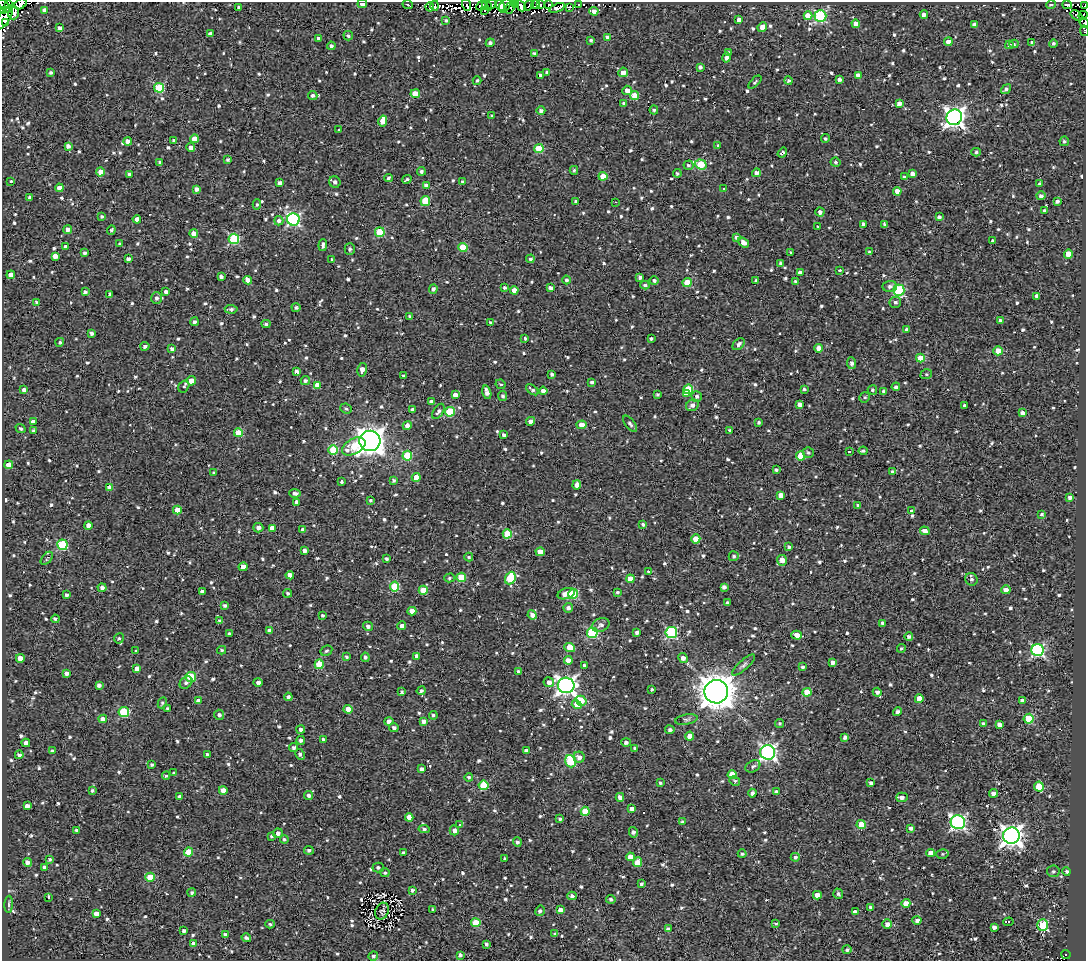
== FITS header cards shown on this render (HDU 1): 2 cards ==
NAXIS1  =                 1084
NAXIS2  =                  959

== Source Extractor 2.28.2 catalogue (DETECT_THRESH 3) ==
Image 1084 x 959 px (HDU 1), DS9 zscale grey, 1 PNG px = 1 image px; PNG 1088 x 963 px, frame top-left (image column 1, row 959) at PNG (2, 2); each listed source drawn as its Kron ellipse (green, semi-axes under 4 px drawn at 4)
Background 1.19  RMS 4.8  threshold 14.5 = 3 sigma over >= 5 px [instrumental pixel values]
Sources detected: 1021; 8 with non-positive FLUX_AUTO (blend fragments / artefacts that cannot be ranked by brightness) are neither listed nor drawn; of the other 1013, the 500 brightest by FLUX_AUTO listed and drawn (513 fainter detections omitted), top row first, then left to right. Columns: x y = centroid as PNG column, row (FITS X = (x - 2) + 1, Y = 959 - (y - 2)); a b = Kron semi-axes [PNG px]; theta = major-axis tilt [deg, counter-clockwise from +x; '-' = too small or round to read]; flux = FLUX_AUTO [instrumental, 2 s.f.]
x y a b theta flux
8 3 3 3 - 8300
21 4 7 4 34 9500
362 4 5 4 - 2300
408 4 5 2 - 690
492 4 4 2 - 910
515 4 3 3 - 1400
549 4 3 2 - 4400
578 4 3 3 - 570
466 5 6 2 -72 2100
500 5 6 4 -60 2800
529 5 5 2 - 800
536 5 4 2 - 570
541 5 4 2 - 1300
1051 5 5 4 - 640
1067 5 5 4 - 1000
1085 5 3 2 - 1100
4 6 8 3 -46 6300
435 6 5 2 - 800
481 6 5 4 - 1000
487 6 5 2 - 1300
505 6 7 5 62 550
521 6 6 3 -60 4200
430 7 4 3 - 1800
510 7 6 4 62 1600
569 7 4 3 - 800
239 8 4 3 - 870
557 8 8 3 21 930
44 10 4 4 - 1700
484 10 3 2 - 650
3 11 4 2 - 3600
594 11 4 4 - 1800
14 13 6 5 - 3800
924 15 4 3 - 1300
1083 15 4 3 - 1100
808 16 4 4 - 5200
820 16 6 6 - 35000
1077 16 7 3 -37 720
4 17 13 5 58 12000
739 20 4 4 - 1600
446 21 3 3 - 1200
5 23 4 3 - 8800
1084 23 5 4 - 640
856 24 4 4 - 2800
974 25 4 4 - 1800
762 27 5 4 - 2600
60 28 4 4 - 1400
1084 31 5 2 - 640
210 34 4 4 - 1200
348 36 5 4 - 690
607 37 4 4 - 1900
318 38 4 3 - 670
591 40 3 3 - 600
948 42 4 4 - 2300
1032 42 3 3 - 750
490 43 4 4 - 1000
1014 44 4 4 - 570
1053 44 4 4 - 690
1009 45 4 4 - 870
331 46 4 4 - 970
534 53 4 4 - 830
728 53 4 3 - 580
726 57 5 4 - 1300
700 67 4 3 - 830
547 72 4 3 - 610
623 72 5 5 - 2100
51 73 4 3 - 690
541 75 3 2 - 690
858 75 4 4 - 2000
839 79 4 3 - 950
477 81 4 3 - 580
788 81 4 4 - 690
755 82 8 4 45 560
159 88 5 5 - 18000
1006 89 5 4 - 890
627 90 5 5 - 2500
415 94 4 4 - 4700
313 96 5 4 - 900
635 96 4 4 - 6000
624 103 4 3 - 690
899 103 4 4 - 1700
654 110 4 3 - 650
541 111 4 4 - 910
492 116 3 3 - 650
954 117 8 7 - 160000
383 121 5 4 - 3900
339 130 3 3 - 1500
194 139 4 4 - 2400
825 139 4 4 - 570
174 140 4 4 - 820
128 141 4 4 - 1700
1064 141 5 5 - 670
718 145 4 3 - 550
68 146 4 4 - 1200
191 147 4 3 - 1600
539 148 4 4 - 12000
976 152 4 3 - 660
782 153 5 3 - 730
228 160 3 3 - 610
160 162 3 3 - 550
835 162 5 4 - 670
701 164 6 5 - 14000
688 165 5 4 - 660
574 170 4 4 - 550
421 171 4 4 - 820
100 172 4 4 - 3800
677 173 4 4 - 590
756 173 4 4 - 1500
129 174 3 3 - 720
912 174 4 4 - 1600
603 176 4 4 - 4500
904 177 4 4 - 620
388 178 4 3 - 580
407 179 5 3 - 620
11 181 3 3 - 880
335 182 6 5 - 1100
463 182 4 4 - 720
280 183 4 3 - 990
1040 184 3 3 - 690
426 185 4 3 - 1400
59 188 4 4 - 1900
197 189 4 3 - 1100
724 189 3 3 - 670
897 191 4 4 - 2900
1041 196 4 4 - 1100
30 198 3 3 - 710
425 201 5 4 - 9600
1057 201 4 3 - 1100
576 202 4 3 - 970
615 202 3 2 - 1300
257 204 5 4 - 550
1044 210 4 3 - 660
820 212 4 4 - 1300
102 216 4 4 - 600
939 217 4 4 - 970
137 219 4 4 - 2300
293 219 6 6 - 53000
279 221 5 4 - 1100
864 224 4 3 - 1400
884 224 4 3 - 680
818 227 4 3 - 550
68 229 4 4 - 1400
111 230 5 3 - 620
380 232 5 4 - 14000
194 234 4 4 - 3400
736 237 4 3 - 1000
234 239 5 5 - 25000
993 241 4 3 - 1100
743 242 6 4 -37 1900
120 244 4 3 - 760
323 245 6 3 85 920
66 246 4 3 - 1300
463 248 4 4 - 11000
350 249 5 5 - 790
791 252 3 3 - 590
870 252 4 3 - 630
85 253 3 3 - 720
1068 254 4 4 - 4800
55 256 4 4 - 2100
128 259 4 4 - 1200
332 259 3 3 - 660
530 259 4 4 - 660
781 264 4 3 - 960
840 270 3 3 - 4600
800 273 4 3 - 1700
11 275 4 4 - 2600
221 277 4 3 - 930
640 277 4 3 - 940
247 280 4 4 - 2800
567 280 4 4 - 770
654 281 4 4 - 770
756 281 3 3 - 620
795 281 3 3 - 560
687 283 4 4 - 7700
645 285 5 4 - 770
890 286 7 5 4 1100
504 288 3 3 - 730
550 288 4 3 - 1300
433 289 4 4 - 860
514 290 4 4 - 3100
899 290 5 5 - 32000
85 292 4 4 - 880
166 292 4 4 - 1200
110 294 4 3 - 660
1037 296 4 4 - 1600
156 298 6 5 - 1100
37 302 4 3 - 1100
895 302 6 5 - 910
296 308 4 4 - 800
231 309 6 4 -4 800
410 317 4 3 - 900
1000 320 3 3 - 750
194 322 4 4 - 810
490 323 4 4 - 630
266 324 4 4 - 720
907 330 4 3 - 1200
91 333 3 3 - 830
525 338 3 3 - 560
651 339 3 3 - 540
60 342 4 4 - 590
739 344 7 5 45 1200
145 346 4 4 - 900
819 348 4 4 - 2200
172 349 3 3 - 1200
998 351 4 4 - 5600
920 358 4 4 - 6600
851 363 6 4 -84 1400
362 370 7 4 79 2400
296 371 4 3 - 1500
552 374 4 3 - 900
926 374 6 5 - 580
403 375 3 3 - 580
305 380 5 4 - 750
191 381 5 4 - 4500
592 382 4 3 - 850
501 384 5 4 - 570
317 385 4 4 - 2700
184 386 6 5 - 610
896 387 4 4 - 950
688 389 5 5 - 12000
804 389 3 3 - 680
24 390 4 4 - 1300
532 390 7 3 -38 820
872 390 4 4 - 710
543 391 4 4 - 1400
884 391 4 3 - 940
487 392 7 4 -76 1700
658 394 3 3 - 580
686 394 4 4 - 3100
455 395 4 4 - 2100
502 396 5 4 - 810
697 396 5 5 - 820
865 397 5 5 - 570
431 402 4 3 - 1000
799 404 4 4 - 1600
692 405 6 5 - 1500
964 405 3 3 - 540
346 408 6 5 - 660
412 409 3 3 - 620
438 411 8 5 56 1000
450 412 5 5 - 14000
1022 413 4 4 - 1700
531 421 4 4 - 1600
33 422 4 3 - 1500
758 422 3 3 - 590
630 424 9 4 -53 1000
582 425 5 4 - 3700
407 426 5 4 - 1500
20 428 5 4 - 550
730 430 4 3 - 750
33 431 4 3 - 630
238 433 4 4 - 7300
504 435 4 3 - 890
370 441 10 10 - 360000
354 446 12 7 29 9300
333 450 5 4 - 12000
863 451 4 3 - 700
849 452 3 3 - 1200
808 453 5 5 - 710
407 456 5 5 - 15000
801 456 4 4 - 8500
9 465 4 4 - 5100
776 470 4 3 - 690
893 472 4 3 - 830
214 473 3 3 - 570
416 477 4 4 - 3500
394 480 3 3 - 630
341 482 3 3 - 3700
577 485 5 4 - 1700
110 487 4 4 - 2300
295 493 5 3 - 1000
781 495 4 4 - 2600
1070 497 4 3 - 1300
371 500 3 3 - 560
296 502 4 3 - 960
858 505 4 3 - 690
177 510 4 4 - 5400
912 510 4 3 - 2200
1042 514 4 3 - 600
643 524 3 3 - 670
88 525 4 4 - 2300
258 528 5 4 - 1500
272 528 4 4 - 2200
303 530 4 3 - 1100
925 531 5 4 - 2000
507 534 4 4 - 9200
696 539 4 4 - 6200
62 545 5 5 - 21000
789 547 4 3 - 790
304 551 4 3 - 1100
540 552 4 4 - 4100
734 556 5 5 - 660
469 557 4 4 - 570
47 558 7 4 49 600
387 558 3 3 - 690
782 560 5 5 - 2700
243 567 4 4 - 3900
648 572 3 3 - 660
290 575 4 4 - 2100
461 577 4 4 - 9400
449 578 5 4 - 550
510 578 6 5 - 17000
630 579 4 4 - 4600
971 579 6 6 - 1000
395 587 5 4 - 15000
724 587 4 4 - 1100
102 588 4 4 - 1300
423 590 4 4 - 6800
1006 590 5 4 - 1900
202 592 4 3 - 1300
617 592 4 3 - 560
288 593 4 4 - 610
566 594 9 5 18 4000
573 594 5 4 - 15000
66 595 4 3 - 870
728 603 4 3 - 950
224 606 4 4 - 790
568 608 5 4 - 1300
412 611 4 4 - 3500
322 615 3 3 - 620
532 615 5 4 - 1500
55 619 4 3 - 600
220 621 4 4 - 650
882 623 3 3 - 980
601 625 9 6 25 1200
368 626 5 4 - 970
402 626 4 4 - 1500
269 630 4 4 - 1200
637 632 3 3 - 1000
592 633 5 5 - 28000
671 633 6 5 - 35000
229 634 3 3 - 580
797 635 5 4 - 3200
909 636 4 4 - 1100
119 638 5 4 - 590
570 647 5 4 - 6300
901 648 4 4 - 580
135 650 3 3 - 970
222 650 4 3 - 600
1038 650 6 6 - 54000
326 651 6 5 - 670
417 656 4 3 - 1300
346 657 4 3 - 540
365 657 4 4 - 840
20 658 4 4 - 2500
683 658 5 4 - 1600
568 660 4 4 - 2500
833 662 4 3 - 1600
319 664 4 4 - 9300
743 665 15 5 42 1000
584 666 3 3 - 660
803 667 4 3 - 720
137 669 4 4 - 2200
518 672 3 3 - 710
67 673 4 3 - 1200
191 677 5 5 - 15000
258 682 5 4 - 1300
549 682 5 5 - 1700
186 683 7 5 44 900
99 685 4 4 - 1300
566 685 8 7 - 150000
652 689 3 3 - 560
421 691 4 4 - 830
402 692 4 3 - 600
716 692 12 11 - 660000
807 692 4 4 - 7900
877 692 4 4 - 1100
288 697 4 4 - 1100
919 699 4 4 - 4300
198 701 4 4 - 2000
581 701 5 4 - 9000
1022 701 4 4 - 1600
162 703 6 4 63 600
577 704 5 4 - 4300
168 708 4 3 - 700
348 709 4 4 - 4000
124 712 5 5 - 18000
898 712 5 4 - 1200
219 715 5 5 - 990
433 715 4 4 - 650
103 719 4 4 - 1900
686 719 11 5 10 850
1029 719 5 5 - 17000
389 721 4 4 - 1400
423 721 4 4 - 1800
780 723 4 4 - 550
983 724 4 4 - 1200
999 725 4 4 - 1800
394 728 4 4 - 1200
301 729 4 4 - 1100
670 730 5 4 - 1100
690 736 4 4 - 3800
845 737 4 4 - 1300
301 740 4 4 - 940
324 740 4 3 - 1000
626 742 5 4 - 980
26 743 4 4 - 2200
294 747 4 4 - 890
635 748 4 3 - 650
53 751 3 3 - 600
526 751 4 3 - 1800
768 752 7 7 - 97000
207 754 3 3 - 610
300 754 6 3 -61 1000
19 755 4 4 - 890
579 757 5 5 - 1800
571 761 6 5 - 22000
152 765 3 3 - 700
753 766 8 5 29 760
422 769 4 3 - 1200
174 773 3 3 - 630
732 775 4 4 - 8800
166 776 4 4 - 560
469 777 4 4 - 610
735 781 5 4 - 580
660 783 4 3 - 560
871 783 4 3 - 1000
484 785 5 4 - 13000
1039 787 5 5 - 11000
92 790 4 4 - 550
223 790 4 4 - 2700
776 792 4 4 - 1300
752 793 4 4 - 1200
993 793 4 4 - 1600
309 795 4 4 - 1000
180 797 4 3 - 1000
620 797 4 4 - 1700
902 797 6 4 1 1700
27 806 4 4 - 2000
632 809 4 4 - 2200
585 811 4 4 - 7900
409 817 4 4 - 3800
560 819 4 3 - 640
682 822 3 3 - 580
958 822 7 7 - 74000
459 825 4 3 - 2100
861 825 4 4 - 9500
911 828 4 3 - 1200
424 829 6 4 -7 770
454 830 5 4 - 1500
76 831 3 3 - 790
633 832 5 4 - 1100
278 833 5 5 - 1300
271 836 3 3 - 550
1011 836 8 8 - 220000
284 839 4 4 - 560
517 842 4 4 - 880
309 850 5 4 - 790
188 852 4 4 - 8800
403 853 3 3 - 660
931 853 4 4 - 2400
742 854 4 4 - 750
942 854 6 5 - 650
630 857 4 4 - 3000
795 857 4 4 - 800
505 858 3 3 - 600
50 859 3 3 - 590
27 862 4 4 - 1300
637 862 5 4 - 3400
44 867 4 3 - 840
378 868 5 5 - 740
1053 871 6 5 - 700
1067 871 4 4 - 830
385 873 4 4 - 600
150 877 4 4 - 8100
641 884 3 3 - 600
412 890 3 3 - 880
192 892 4 4 - 610
838 894 5 4 - 720
817 895 4 4 - 2800
572 896 4 4 - 860
48 897 3 3 - 980
611 899 5 4 - 970
906 903 4 4 - 3800
9 904 8 4 86 690
871 907 4 3 - 1100
433 909 3 3 - 630
560 910 4 4 - 2400
382 911 9 6 64 830
540 911 5 4 - 950
855 912 4 3 - 1700
96 913 4 4 - 2000
917 920 4 4 - 1400
1008 922 5 3 - 1500
476 923 4 4 - 9800
270 924 4 3 - 610
776 924 3 3 - 570
887 924 5 4 - 1700
1043 925 6 5 - 29000
994 927 4 4 - 1300
668 929 4 4 - 1400
184 931 4 3 - 890
555 934 3 3 - 620
225 935 4 3 - 920
246 938 5 3 - 850
194 943 4 4 - 2000
486 944 4 3 - 730
847 950 4 4 - 720
1066 954 4 4 - 560
460 955 4 4 - 1100
373 956 4 4 - 670
At the frame edge (FLAGS 8, measured only in part): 10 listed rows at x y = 8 3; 21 4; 362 4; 1085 5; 4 6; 3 11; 1083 15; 4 17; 1084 23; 1084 31
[513 fainter detections neither listed nor drawn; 8 non-positive-flux detections neither listed nor drawn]